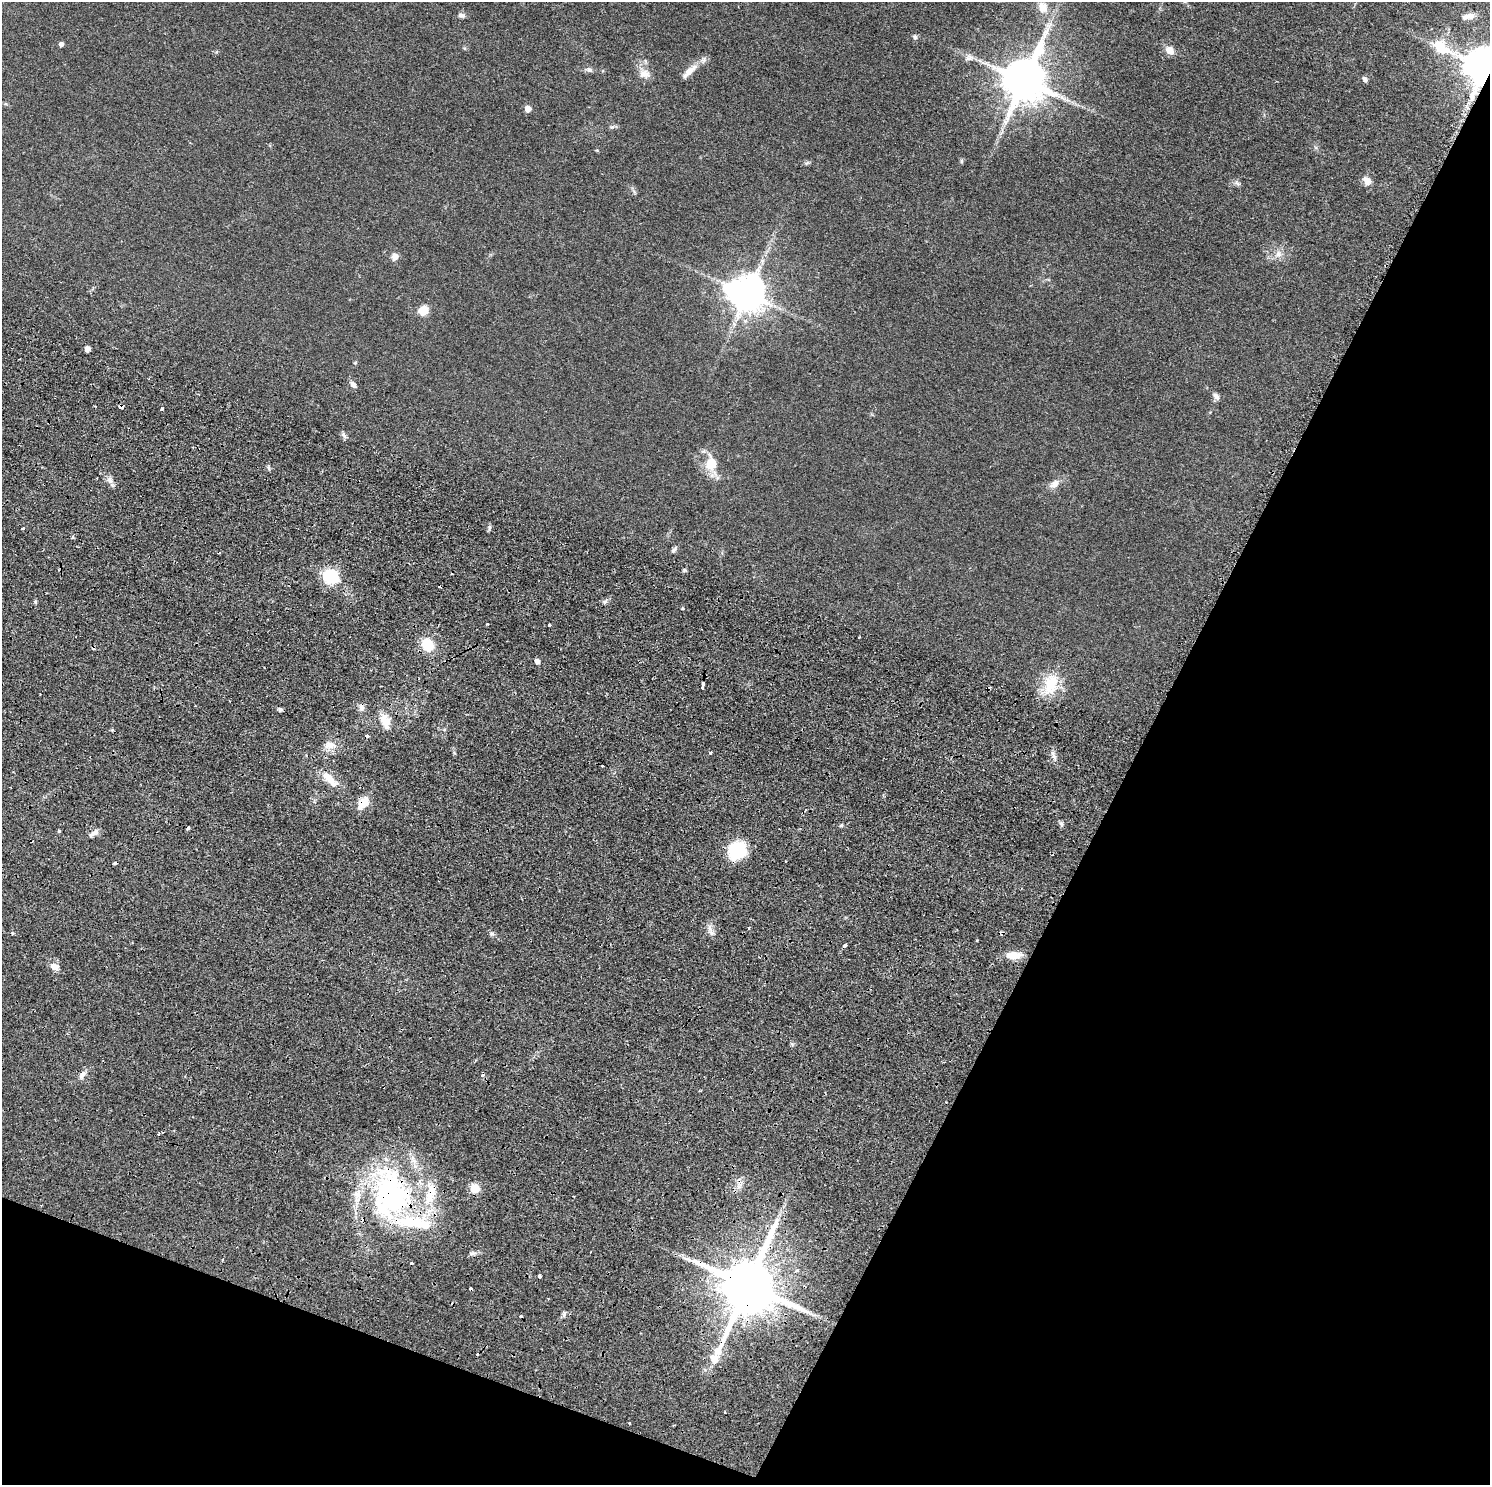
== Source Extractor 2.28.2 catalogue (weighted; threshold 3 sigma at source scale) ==
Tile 15 of 4 x 4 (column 3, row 4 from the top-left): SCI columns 3003-4490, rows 344-1826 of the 6005 x 6486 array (HDU 1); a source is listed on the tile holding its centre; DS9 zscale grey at full resolution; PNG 1492 x 1487 px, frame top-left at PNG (2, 2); no overlay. Shown black and unused: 29% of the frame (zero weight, under 2 of 4 exposures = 4% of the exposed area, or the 3 px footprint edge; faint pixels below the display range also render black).
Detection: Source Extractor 2.28.2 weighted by HDU 2 'WHT'; one run over the whole footprint, this tile lists its part. Background 0.0451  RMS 0.0067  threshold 0.03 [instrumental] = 3 sigma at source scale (4.5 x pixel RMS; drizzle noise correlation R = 1.50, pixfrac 1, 0.05/0.05 arcsec/px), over >= 5 px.
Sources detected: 90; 1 inside a brighter object's white glare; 15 cosmic-ray / hot-pixel residue — not listed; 5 inside a brighter listed object's ellipse — not listed separately; the other 69 listed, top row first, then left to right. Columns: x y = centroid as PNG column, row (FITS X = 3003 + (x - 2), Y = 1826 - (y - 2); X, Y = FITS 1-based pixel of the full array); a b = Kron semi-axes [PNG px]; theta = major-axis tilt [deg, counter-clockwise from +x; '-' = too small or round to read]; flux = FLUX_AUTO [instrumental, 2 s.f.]
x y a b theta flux
1043 7 13 11 -62 7
461 15 9 6 -7 1.8
1471 16 12 9 0 4.3
915 37 7 6 - 1.5
61 44 5 4 - 2.2
1170 50 9 7 -45 5.8
969 58 14 8 16 3
1485 67 13 10 -24 2300
589 70 9 6 -10 1.9
689 71 26 8 43 7.2
644 74 15 11 -10 5.5
1365 79 7 6 - 1.7
1024 80 14 12 67 2700
528 109 5 5 - 6.1
612 127 6 6 - 1.2
962 161 6 4 -90 0.86
807 163 8 3 45 0.84
1367 181 10 9 - 4.4
1237 183 10 5 -27 1.6
1278 254 10 9 - 3.9
395 257 8 7 - 3.9
747 294 11 10 - 1600
424 310 9 9 - 8.9
87 349 4 4 - 3.9
355 363 5 4 - 0.66
353 385 9 6 -46 2.4
1216 396 11 6 -50 2.5
121 406 4 4 - 9.3
162 408 3 3 - 2.2
343 434 8 4 -58 1.6
710 464 19 14 87 13
109 480 10 6 -37 2.7
1054 484 16 9 37 4.4
23 528 3 3 - 0.82
72 537 3 3 - 2.3
674 550 9 5 52 1.4
330 577 6 6 - 120
605 601 6 4 20 1.3
549 625 3 3 - 2.1
427 645 13 11 -48 14
537 661 5 4 - 3.4
703 683 4 3 - 4.1
1051 684 30 16 76 19
702 688 3 3 - 1
361 707 10 6 89 2.5
280 710 6 4 -35 1.3
385 720 19 10 -69 7.3
331 745 12 7 -47 4.2
710 752 4 3 - 0.73
1054 756 7 5 -89 1.9
333 784 31 8 -51 9.8
363 803 13 8 45 11
59 831 3 3 - 2.1
94 833 14 5 37 2.8
737 850 13 12 - 43
492 934 6 4 -19 1.2
845 945 4 3 - 4.1
1014 955 18 9 0 8.4
55 967 10 8 -17 4.4
82 1075 10 6 61 2.7
159 1134 4 3 - 2.1
475 1188 10 9 - 7.5
391 1195 62 48 87 150
590 1252 2 2 - 0.45
472 1254 7 4 1 1.4
222 1260 3 2 - 0.7
539 1276 4 3 - 2.8
748 1285 17 13 68 5100
725 1412 3 2 - 0.5
Overlapping masked pixels (flux is a lower limit): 5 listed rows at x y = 1485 67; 121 406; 363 803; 391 1195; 748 1285
Isophote crosses this tile's border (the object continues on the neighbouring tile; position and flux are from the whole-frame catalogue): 1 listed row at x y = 1485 67
Unlisted compact peaks at least as high as the median listed source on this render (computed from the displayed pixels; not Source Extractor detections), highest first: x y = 487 624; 684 570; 489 527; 1061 823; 35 602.